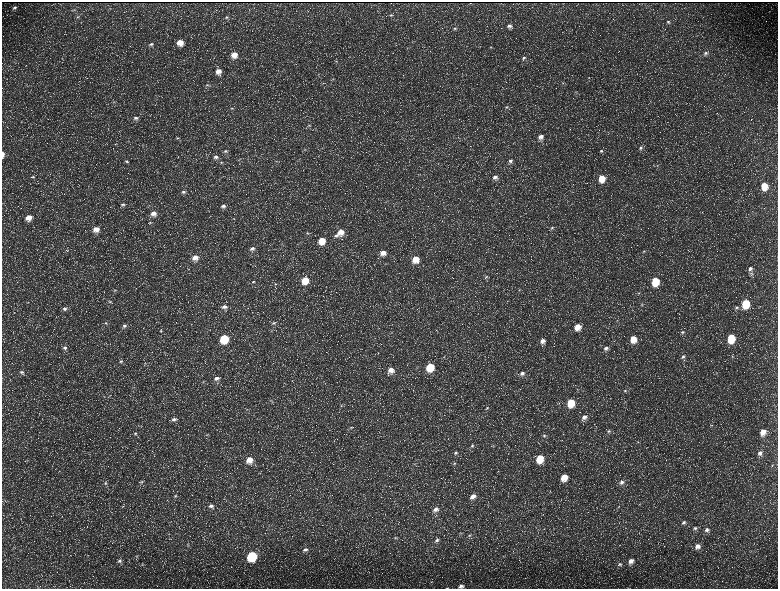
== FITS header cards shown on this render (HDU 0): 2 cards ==
NAXIS1  =                 1552 / length of data axis 1
NAXIS2  =                 1173 / length of data axis 2

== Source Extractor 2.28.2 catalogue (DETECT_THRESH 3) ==
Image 1552 x 1173 px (HDU 0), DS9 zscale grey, zoomed out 1/2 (1 PNG px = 2 x 2 image px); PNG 780 x 591 px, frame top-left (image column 1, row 1173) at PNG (2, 2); no overlay
Background 227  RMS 10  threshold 31.1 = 3 sigma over >= 5 px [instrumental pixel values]
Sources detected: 196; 38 cannot appear on this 1/2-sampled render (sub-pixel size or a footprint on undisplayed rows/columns) and are not listed; the other 158 listed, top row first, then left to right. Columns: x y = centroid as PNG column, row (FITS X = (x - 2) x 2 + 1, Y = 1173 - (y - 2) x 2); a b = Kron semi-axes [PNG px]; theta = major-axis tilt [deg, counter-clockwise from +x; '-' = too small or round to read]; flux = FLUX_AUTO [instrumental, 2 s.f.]
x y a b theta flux
470 3 2 1 - 890
15 7 6 4 23 4500
74 10 5 3 - 2300
391 15 5 4 - 2900
78 17 5 3 - 2700
227 17 5 4 - 3200
668 22 4 4 - 3100
509 26 6 5 - 6600
455 28 5 4 - 2600
180 42 6 5 - 23000
151 44 6 4 8 4100
491 47 4 3 - 1500
705 53 5 4 - 4600
234 55 6 6 - 23000
524 58 6 4 17 4800
336 61 4 3 - 1800
218 71 6 6 - 16000
589 78 3 2 - 1200
333 79 4 2 - 1500
562 83 4 3 - 1500
207 85 5 3 - 2400
114 102 4 3 - 2500
506 107 6 4 18 3600
232 108 6 3 -3 2900
136 118 7 5 16 7000
309 125 5 3 - 2000
540 137 6 5 - 11000
178 138 5 3 - 2600
641 148 6 4 34 4200
305 149 4 3 - 1700
226 151 7 4 -6 4500
601 151 5 4 - 3200
3 154 6 3 90 9700
216 157 7 5 8 6600
127 161 4 3 - 2100
276 161 4 3 - 2100
510 161 5 4 - 5300
221 162 5 4 - 3000
657 165 3 3 - 1400
33 177 5 4 - 2500
495 177 6 5 - 8600
602 178 7 6 - 34000
764 186 6 5 - 36000
183 192 6 5 - 5000
386 202 3 2 - 1100
123 204 6 3 4 3700
223 206 7 6 - 8200
153 214 7 6 - 14000
29 217 6 6 - 21000
150 223 4 3 - 1900
552 228 6 4 -5 3600
96 229 6 5 - 18000
341 232 8 7 - 22000
307 233 5 4 - 2800
336 235 6 4 2 4500
322 240 6 6 - 31000
252 248 6 5 - 6000
67 250 4 3 - 1600
644 251 4 3 - 2300
383 253 7 6 - 17000
195 258 7 6 - 17000
415 259 7 6 - 30000
750 269 5 5 - 7100
751 273 4 4 - 2700
486 277 6 3 26 3000
305 280 6 5 - 40000
655 281 6 5 - 64000
253 282 5 3 - 2900
275 284 4 3 - 1700
115 290 5 4 - 2300
519 290 4 3 - 1800
639 293 4 3 - 1500
110 301 5 3 - 2300
746 303 6 5 - 86000
642 304 4 3 - 1600
224 307 7 5 11 7000
736 307 5 4 - 3500
65 308 6 4 2 4800
617 320 3 3 - 1500
106 323 5 3 - 2500
273 323 6 4 3 4400
124 326 6 4 1 5200
577 327 6 5 - 23000
160 331 4 3 - 2300
682 332 5 4 - 2900
731 338 6 5 - 74000
224 339 6 5 - 88000
633 339 6 5 - 31000
542 341 6 6 - 10000
600 345 3 2 - 700
65 348 6 5 - 5600
606 348 6 5 - 7000
732 356 4 3 - 1600
683 357 6 4 43 5500
120 361 6 4 -8 3600
145 363 4 2 - 1300
430 367 7 6 - 63000
391 370 7 6 - 16000
22 372 5 5 - 5100
522 373 6 5 - 7600
217 378 6 4 2 7600
134 387 4 2 - 1500
625 391 4 4 - 2600
270 400 6 3 6 2500
571 403 6 5 - 52000
341 406 5 4 - 3200
487 408 5 4 - 2700
247 409 3 3 - 1500
584 417 6 5 - 9900
174 419 7 5 13 6700
712 425 4 4 - 2600
351 427 5 4 - 2900
608 431 5 4 - 3300
763 432 7 5 69 22000
135 433 5 3 - 2500
207 435 5 4 - 2500
544 436 5 4 - 3800
31 437 3 2 - 1000
638 442 4 4 - 2200
472 446 6 5 - 4800
493 446 4 3 - 1500
456 453 6 5 - 5100
760 453 6 6 - 8700
540 458 6 5 - 52000
249 460 7 7 - 26000
454 463 5 4 - 2900
415 464 5 3 - 2300
772 465 4 3 - 2100
564 477 6 5 - 31000
142 481 5 4 - 2300
622 482 7 5 36 8100
105 483 5 4 - 3700
232 486 4 2 - 1400
175 496 5 4 - 2900
473 496 7 5 28 13000
640 504 4 2 - 1500
211 506 7 5 5 8300
618 507 4 3 - 1800
435 509 7 5 23 10000
684 522 6 4 37 5100
695 528 6 6 - 6100
707 530 7 6 - 8900
461 533 3 2 - 1100
469 535 6 4 35 3400
395 538 5 4 - 2400
437 540 6 5 - 5500
188 546 4 3 - 2000
697 546 7 6 - 13000
305 550 7 4 17 5900
137 556 4 3 - 1700
252 556 6 6 - 160000
119 561 7 5 12 6200
631 561 6 5 - 12000
620 564 6 4 20 3800
142 565 3 2 - 1400
431 582 5 2 - 1700
461 586 6 4 12 6900
447 588 4 2 - 1100
At the frame edge (FLAGS 8, measured only in part): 3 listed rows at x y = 3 154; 461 586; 447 588
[38 sub-pixel or undisplayed-footprint detections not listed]